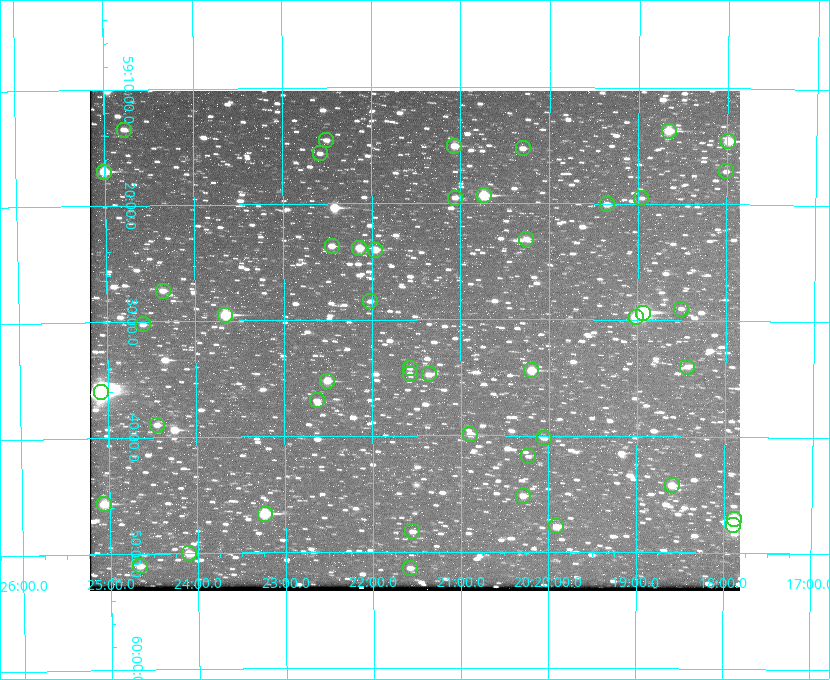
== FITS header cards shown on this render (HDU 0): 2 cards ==
NAXIS1  =                  650 / Width of table row in bytes
NAXIS2  =                  500 / Number of rows in table

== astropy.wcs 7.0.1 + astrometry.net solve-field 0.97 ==
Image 650 x 500 px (HDU 0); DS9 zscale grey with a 90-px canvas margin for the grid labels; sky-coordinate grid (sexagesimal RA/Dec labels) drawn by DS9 from the SOLVED WCS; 47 Tycho-2 reference stars matched to detected sources circled (green)
Header WCS: none
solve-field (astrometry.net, Tycho-2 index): SOLVED blind (the file carries no WCS)
Solved WCS: RA---TAN-SIP/DEC--TAN-SIP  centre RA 20:21:31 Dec +59:32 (305.38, +59.53 deg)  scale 5.17 arcsec/px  FOV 56.0' x 43.1'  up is -180 deg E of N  parity flipped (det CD > 0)
(file carries no celestial WCS; the grid is the blind solution)
Tycho-2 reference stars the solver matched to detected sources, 47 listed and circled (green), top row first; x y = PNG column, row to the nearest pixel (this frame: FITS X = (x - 90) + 1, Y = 500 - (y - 91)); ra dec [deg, ICRS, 3 dp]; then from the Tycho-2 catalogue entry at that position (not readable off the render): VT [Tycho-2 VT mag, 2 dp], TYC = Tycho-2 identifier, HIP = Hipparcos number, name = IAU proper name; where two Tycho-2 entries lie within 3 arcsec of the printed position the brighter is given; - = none
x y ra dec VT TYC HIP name
124 130 306.195 +59.224 11.41 3949-1857-1 - -
669 131 304.666 +59.228 9.63 3949-1325-1 - -
326 140 305.626 +59.242 11.94 3949-1433-1 - -
728 141 304.498 +59.243 9.91 3949-663-1 - -
454 146 305.267 +59.251 11.19 3949-745-1 - -
523 148 305.075 +59.254 11.10 3949-857-1 - -
320 153 305.645 +59.261 12.19 3949-1327-1 - -
726 171 304.503 +59.286 12.15 3949-1521-1 - -
104 172 306.252 +59.284 9.41 3949-1643-1 - -
484 195 305.185 +59.322 8.95 3949-1869-1 - -
455 198 305.266 +59.325 11.55 3949-717-1 - -
641 198 304.741 +59.325 12.05 3949-499-1 - -
607 204 304.838 +59.335 10.93 3949-1877-1 - -
526 239 305.064 +59.384 11.29 3949-93-1 - -
332 246 305.613 +59.394 10.81 3949-1261-1 - -
359 248 305.535 +59.397 10.37 3949-1383-1 - -
375 250 305.490 +59.400 10.79 3949-1179-1 - -
163 291 306.091 +59.456 11.36 3949-919-1 - -
370 301 305.505 +59.474 11.77 3949-1259-1 - -
681 309 304.626 +59.483 12.57 3949-149-1 - -
643 313 304.733 +59.490 8.93 3949-1451-1 - -
225 315 305.915 +59.492 9.25 3949-1149-1 - -
636 317 304.755 +59.496 9.37 3949-615-1 - -
143 324 306.149 +59.504 12.27 3949-401-1 - -
687 367 304.607 +59.567 11.00 3949-1861-1 - -
410 368 305.394 +59.570 11.70 3949-405-1 - -
531 370 305.049 +59.573 10.18 3949-1099-1 - -
410 374 305.393 +59.578 11.77 3949-137-1 - -
429 374 305.340 +59.579 10.98 3949-39-1 - -
327 381 305.628 +59.588 10.19 3949-1517-1 - -
101 392 306.271 +59.600 6.45 3949-2016-1 100714 -
317 400 305.659 +59.616 11.86 3949-1415-1 - -
157 425 306.113 +59.648 11.13 3949-1837-1 - -
470 434 305.223 +59.664 11.52 3949-1631-1 - -
544 438 305.013 +59.671 12.48 3949-1826-1 - -
528 456 305.057 +59.697 12.28 3949-191-1 - -
672 485 304.649 +59.737 10.61 3949-735-1 - -
523 496 305.073 +59.753 11.06 3949-89-1 - -
104 504 306.265 +59.761 9.71 3949-555-1 - -
265 514 305.808 +59.778 8.73 3949-715-1 100545 -
734 519 304.470 +59.785 9.54 3949-1615-1 - -
733 525 304.474 +59.793 10.98 3949-1187-1 100048 -
556 526 304.976 +59.797 11.33 3949-1031-1 - -
412 531 305.387 +59.804 11.49 3949-285-1 - -
189 553 306.026 +59.833 10.93 3949-785-1 - -
140 566 306.165 +59.851 11.26 3949-49-1 - -
410 568 305.395 +59.857 11.71 3949-313-1 - -